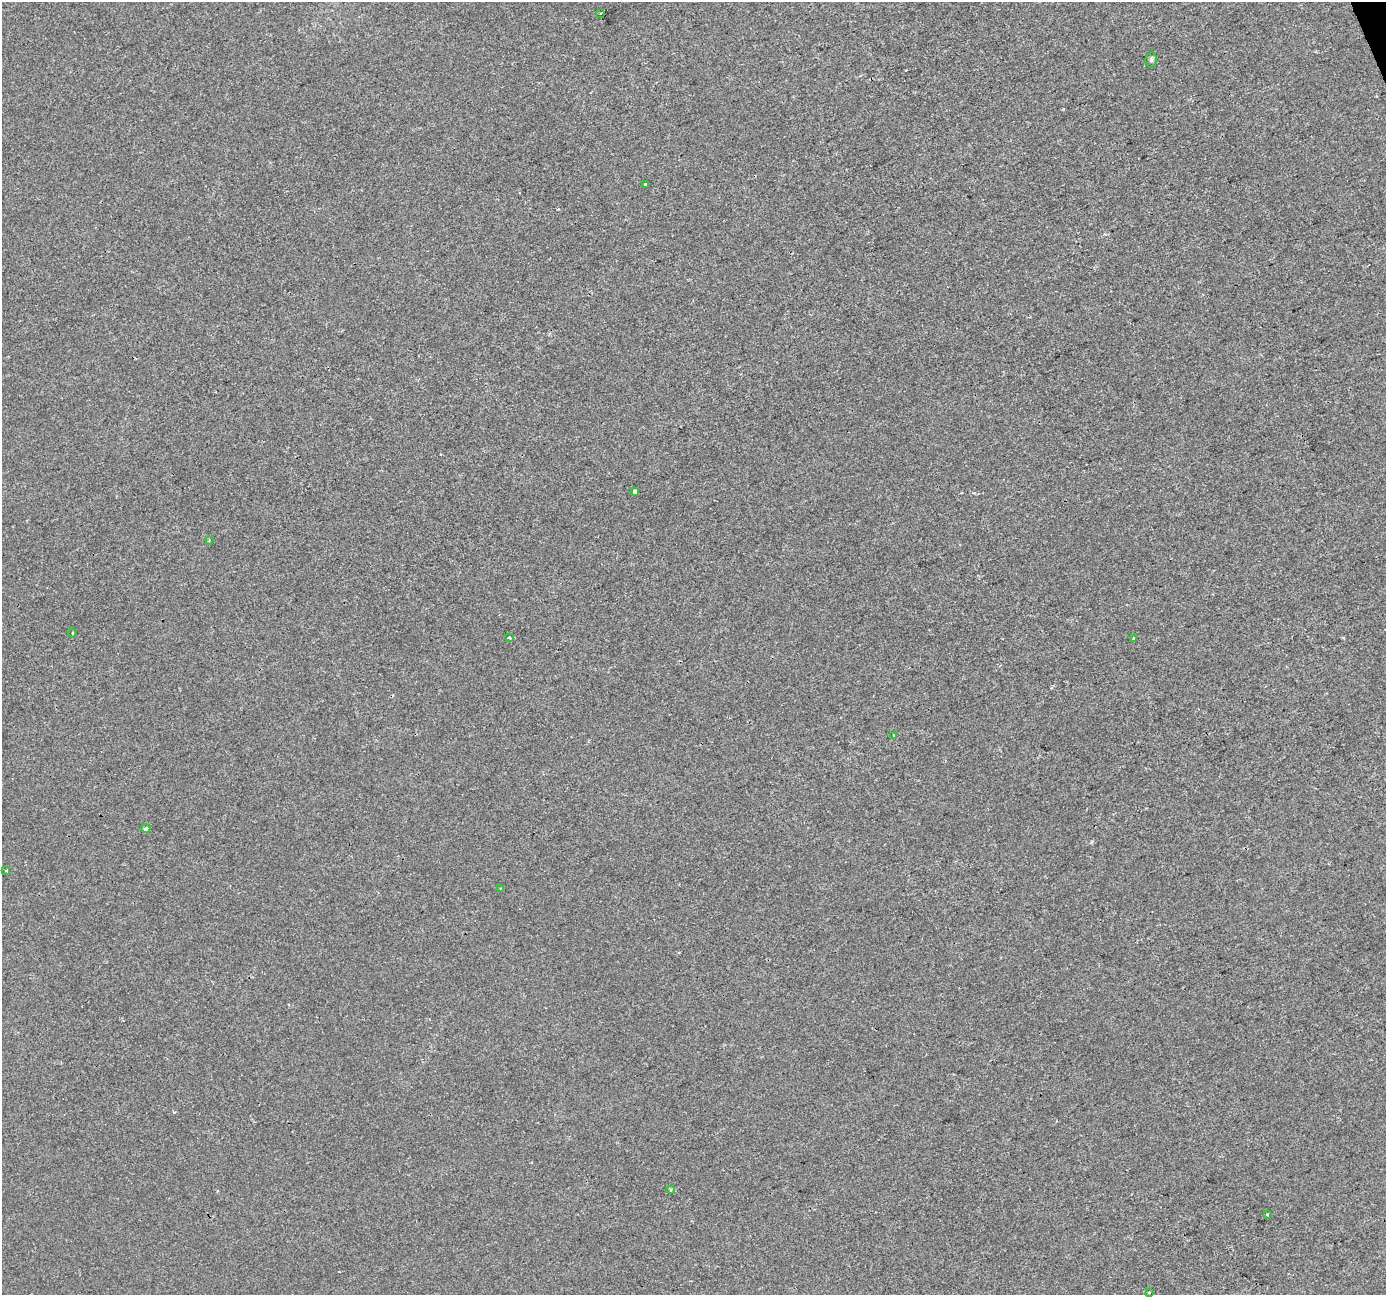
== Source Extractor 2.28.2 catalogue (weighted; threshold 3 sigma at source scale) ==
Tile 10 of 4 x 4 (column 2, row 3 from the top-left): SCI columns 1386-2769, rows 1426-2718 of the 5537 x 5381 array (HDU 1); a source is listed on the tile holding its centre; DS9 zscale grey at full resolution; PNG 1388 x 1297 px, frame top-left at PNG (2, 2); each listed source drawn as its Kron ellipse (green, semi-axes under 4 px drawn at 4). Shown black and unused: <1% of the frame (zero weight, under 2 of 3 exposures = <1% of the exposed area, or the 3 px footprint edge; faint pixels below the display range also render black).
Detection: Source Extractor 2.28.2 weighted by HDU 2 'WHT'; one run over the whole footprint, this tile lists its part. Background -4.76e-04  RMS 0.0042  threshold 0.019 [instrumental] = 3 sigma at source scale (4.5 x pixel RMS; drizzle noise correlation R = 1.50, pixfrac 1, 0.0396/0.0396 arcsec/px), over >= 5 px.
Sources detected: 15; all 15 listed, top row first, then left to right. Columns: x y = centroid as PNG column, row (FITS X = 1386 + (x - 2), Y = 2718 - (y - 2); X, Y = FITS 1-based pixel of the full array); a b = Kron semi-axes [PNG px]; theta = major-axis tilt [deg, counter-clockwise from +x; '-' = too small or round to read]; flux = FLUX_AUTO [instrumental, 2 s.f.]
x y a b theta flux
601 13 3 2 - 0.69
1151 60 7 5 79 0.93
645 184 4 3 - 4
635 491 4 3 - 3.1
209 540 3 3 - 0.39
73 633 4 3 - 0.38
509 637 3 3 - 1.8
1133 638 3 3 - 0.83
893 735 3 3 - 0.58
146 829 4 4 - 2.3
6 871 3 2 - 0.56
501 889 3 3 - 0.46
671 1190 4 4 - 0.62
1267 1215 3 3 - 0.79
1149 1292 3 3 - 0.53